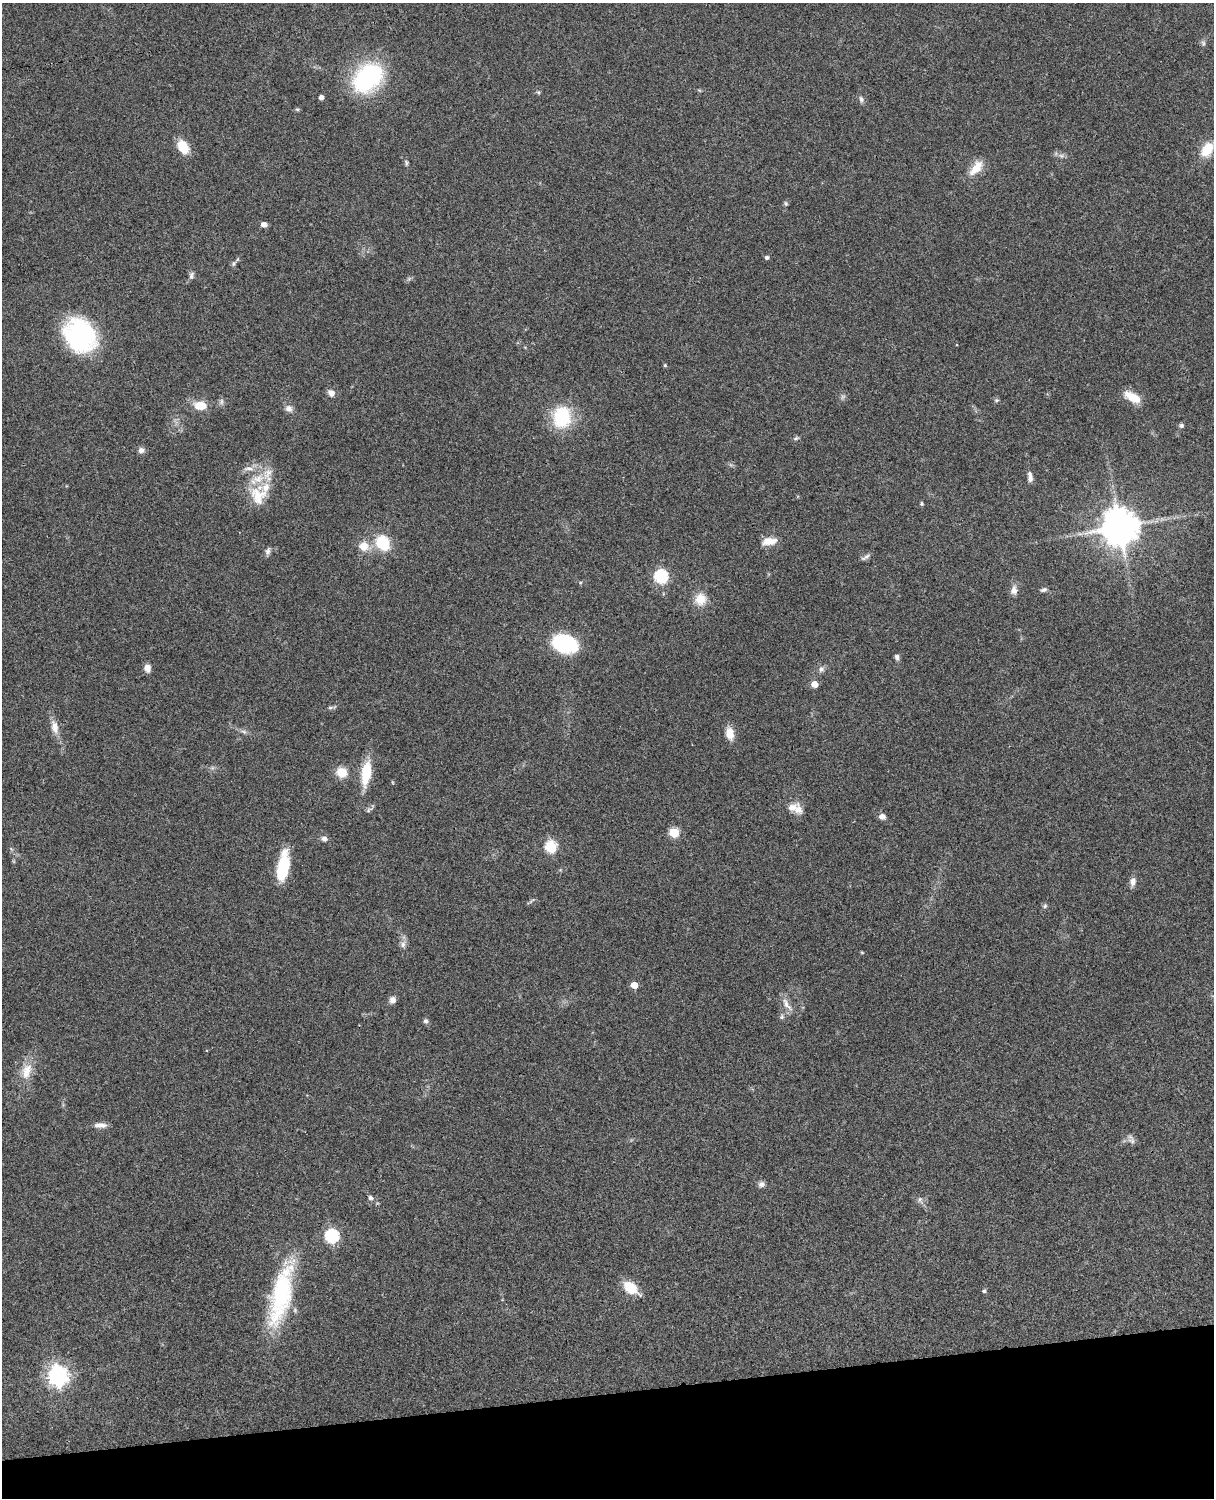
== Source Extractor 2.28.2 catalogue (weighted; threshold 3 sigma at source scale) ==
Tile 10 of 4 x 3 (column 2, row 3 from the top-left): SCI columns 1333-2544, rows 277-1772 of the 5087 x 4926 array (HDU 1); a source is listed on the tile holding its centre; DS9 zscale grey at full resolution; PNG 1216 x 1500 px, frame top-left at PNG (2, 3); no overlay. Shown black and unused: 7% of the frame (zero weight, under 3 of 4 exposures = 6% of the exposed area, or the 3 px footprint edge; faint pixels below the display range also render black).
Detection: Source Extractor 2.28.2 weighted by HDU 2 'WHT'; one run over the whole footprint, this tile lists its part. Background 0.0806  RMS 0.0058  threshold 0.0262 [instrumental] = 3 sigma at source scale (4.5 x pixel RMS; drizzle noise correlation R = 1.50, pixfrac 1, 0.05/0.05 arcsec/px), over >= 5 px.
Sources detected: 86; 1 too faint to see at this stretch — not listed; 4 inside a brighter listed object's ellipse — not listed separately; the other 81 listed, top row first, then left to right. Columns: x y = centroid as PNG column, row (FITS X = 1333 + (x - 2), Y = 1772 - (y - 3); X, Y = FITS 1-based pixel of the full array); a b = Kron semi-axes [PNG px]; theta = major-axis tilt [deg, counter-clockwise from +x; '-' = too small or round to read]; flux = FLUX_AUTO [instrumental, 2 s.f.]
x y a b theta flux
1203 43 8 6 -77 1.3
368 78 40 29 43 59
538 92 6 4 -18 0.76
321 97 4 4 - 2.7
861 99 9 6 -64 1.7
297 109 6 4 -1 0.82
183 147 12 9 -58 15
1207 149 19 13 56 13
1061 156 7 4 -1 1.5
406 163 9 4 -75 1.1
976 168 24 11 52 9.1
786 203 5 5 - 0.99
264 224 5 5 - 3.8
767 257 5 5 - 1.2
233 263 8 5 68 1.2
191 276 10 6 78 1.9
80 335 30 25 -59 94
665 365 4 4 - 0.73
331 393 9 7 -49 3.1
1132 397 19 9 -29 11
996 400 6 5 - 0.98
221 402 10 5 78 1.6
200 406 13 9 -6 10
289 409 9 8 - 3.1
562 417 21 17 84 36
1181 425 6 5 - 1.5
796 438 8 5 14 1.1
141 450 8 7 - 2.4
248 468 16 6 1 3.7
268 473 20 13 62 8.3
1030 477 13 6 -84 2.9
258 495 25 21 -69 16
922 504 5 4 - 0.8
1120 527 11 11 - 1300
769 541 19 9 8 6.9
383 543 14 11 -53 23
364 546 13 12 - 7.7
268 551 11 6 79 1.8
865 557 15 4 31 1.7
661 576 6 6 - 87
1014 590 12 8 83 3.5
1044 590 8 5 17 1.4
700 599 16 15 - 8.4
564 644 21 14 -18 54
897 657 7 5 -79 1.6
147 668 8 7 - 3.7
821 669 9 7 62 2
814 684 5 5 - 7.4
330 708 6 4 0 0.99
55 727 21 9 -77 5.7
244 731 9 4 -10 1.5
730 733 15 9 -80 6.8
342 772 12 11 - 8.8
366 773 29 11 82 18
792 808 17 9 28 5.2
369 810 10 5 29 1.3
882 817 8 7 - 2.6
674 832 5 5 - 30
324 839 7 7 - 2.2
551 847 6 6 - 52
283 867 30 11 80 26
1133 882 11 7 83 3.3
1045 906 6 5 - 1.1
403 944 11 6 82 2.6
862 952 5 3 - 0.55
634 985 5 5 - 9.3
392 1000 9 8 - 2.7
787 1004 23 8 -55 5
782 1017 7 6 - 1.4
426 1021 6 6 - 1.5
26 1071 25 14 72 10
100 1125 16 6 0 3.6
1132 1141 11 8 -42 2.4
761 1184 8 8 - 2.1
370 1198 7 6 - 1.6
920 1200 10 6 -75 1.9
332 1236 6 6 - 87
631 1288 14 9 -38 17
984 1291 5 5 - 0.97
281 1296 73 23 76 65
58 1376 8 7 - 340